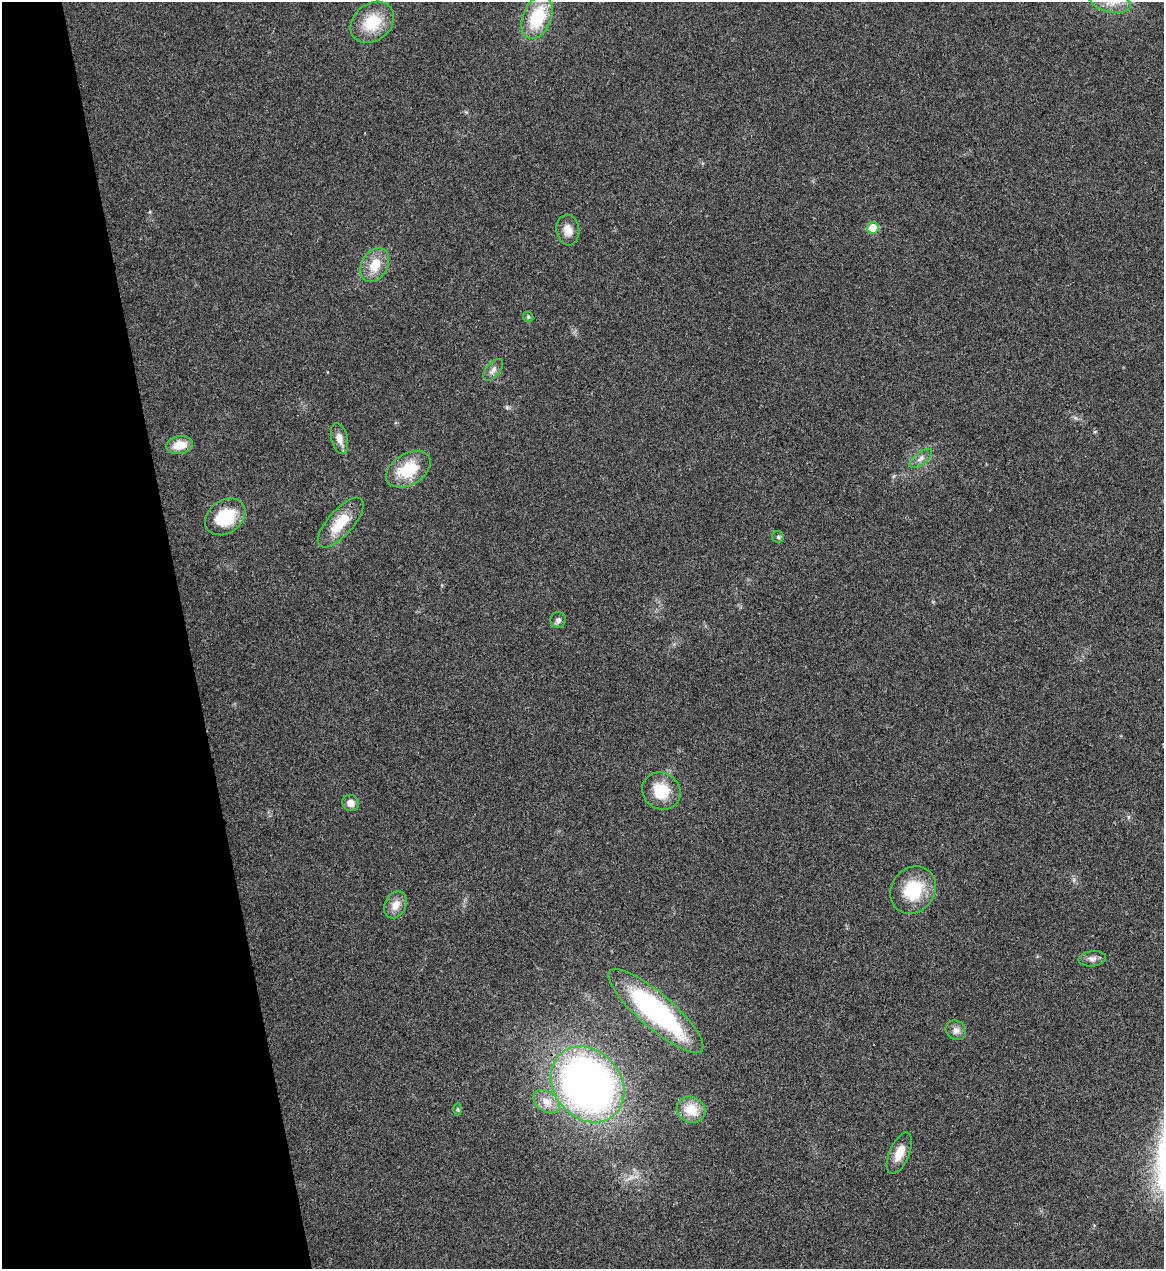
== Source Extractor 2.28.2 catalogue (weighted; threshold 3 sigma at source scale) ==
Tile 5 of 4 x 4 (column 1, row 2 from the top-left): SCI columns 145-1306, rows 2537-3803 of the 5055 x 5071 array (HDU 1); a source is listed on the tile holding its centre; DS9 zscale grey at full resolution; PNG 1166 x 1271 px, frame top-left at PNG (2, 2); each listed source drawn as its Kron ellipse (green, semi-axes under 4 px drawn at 4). Shown black and unused: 16% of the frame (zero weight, under 3 of 4 exposures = <1% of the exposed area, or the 3 px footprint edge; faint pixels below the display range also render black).
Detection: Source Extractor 2.28.2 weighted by HDU 2 'WHT'; one run over the whole footprint, this tile lists its part. Background 0.0197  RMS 0.0042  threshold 0.0189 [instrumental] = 3 sigma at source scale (4.5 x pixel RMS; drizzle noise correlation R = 1.50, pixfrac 1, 0.05/0.05 arcsec/px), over >= 5 px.
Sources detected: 28; all 28 listed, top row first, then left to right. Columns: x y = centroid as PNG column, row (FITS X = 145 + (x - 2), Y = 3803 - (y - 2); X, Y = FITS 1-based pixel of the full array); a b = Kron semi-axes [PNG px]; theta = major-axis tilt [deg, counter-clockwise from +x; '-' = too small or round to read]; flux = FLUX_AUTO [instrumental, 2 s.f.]
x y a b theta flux
1110 2 21 10 -12 6.6
537 17 22 14 67 22
372 22 23 18 39 15
873 228 6 5 - 8.7
568 230 15 11 -82 4.1
375 265 18 13 61 8.3
528 317 5 4 - 0.65
493 370 13 6 51 1.9
339 438 15 8 -77 3.7
180 445 13 9 9 6.5
921 458 13 6 39 2
408 469 24 15 31 17
225 517 22 16 36 17
341 523 31 12 48 12
778 537 6 5 - 0.74
558 620 8 7 - 1.4
661 791 20 18 -36 12
351 803 8 8 - 3.1
913 890 25 21 52 18
395 905 14 10 63 4.4
1092 959 13 7 6 2.1
656 1011 61 17 -41 79
956 1030 11 9 -36 2.5
587 1084 41 33 -50 250
546 1101 14 9 -33 4.2
457 1109 6 4 -90 0.61
691 1110 15 12 -28 9
899 1153 22 10 67 6.5
Isophote crosses this tile's border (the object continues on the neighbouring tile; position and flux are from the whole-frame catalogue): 1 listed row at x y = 1110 2